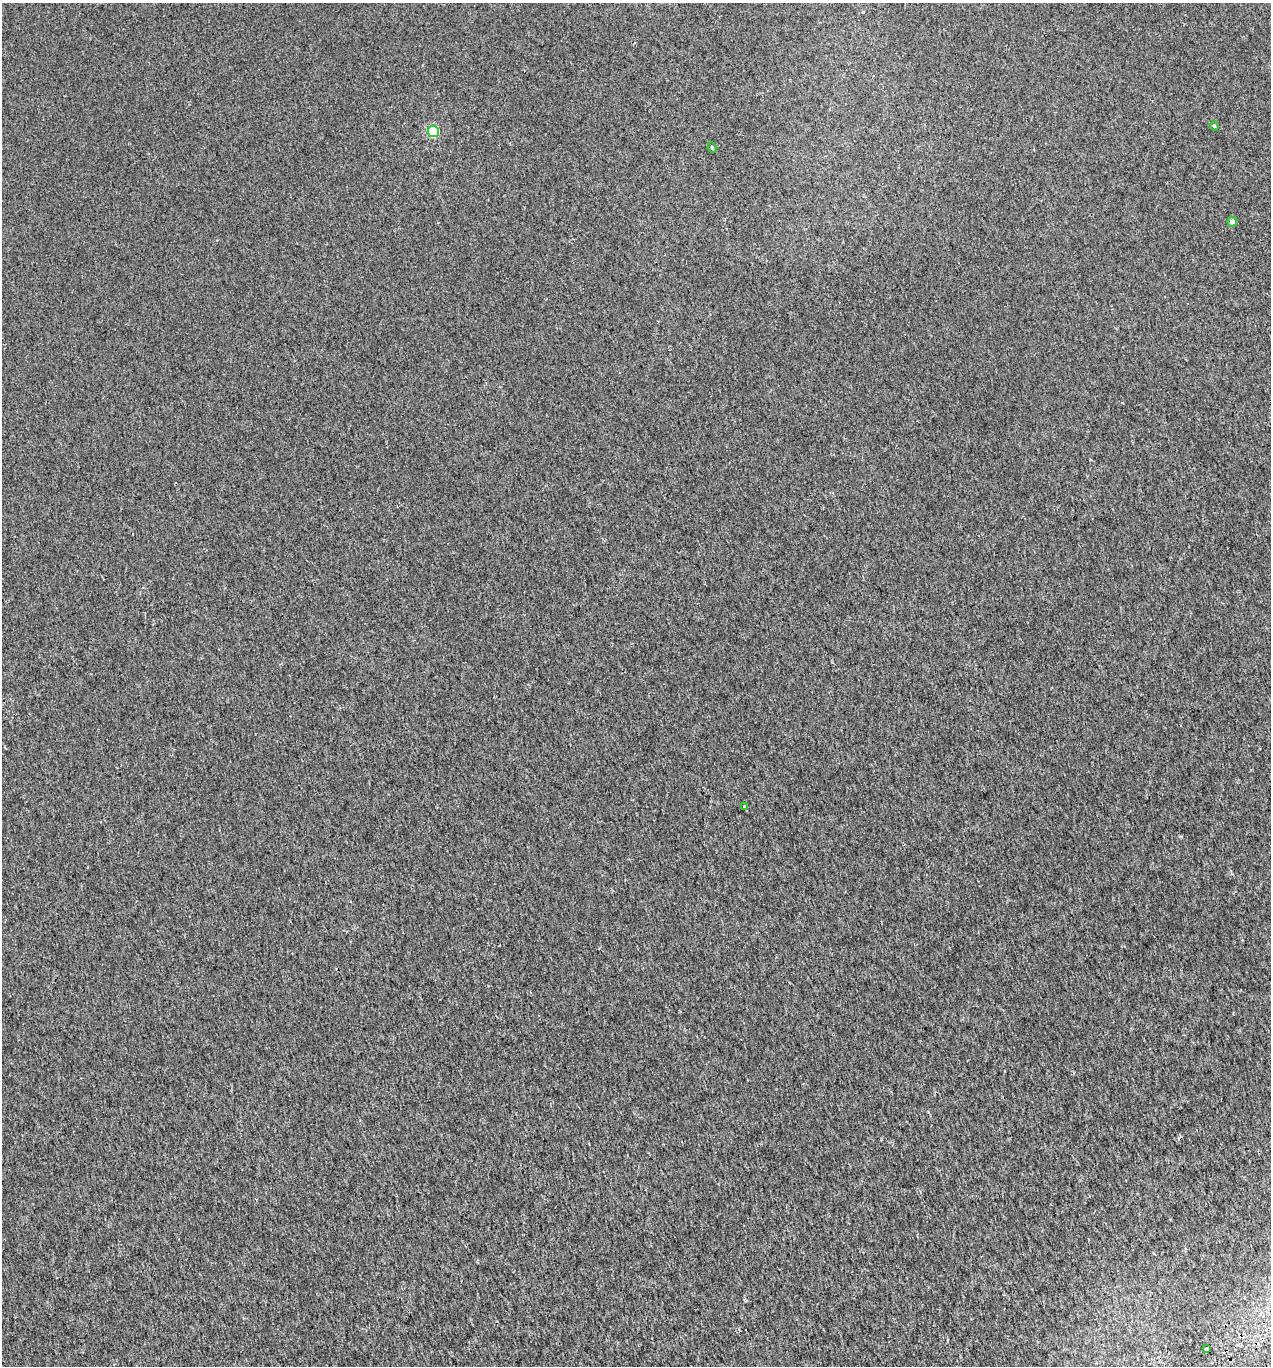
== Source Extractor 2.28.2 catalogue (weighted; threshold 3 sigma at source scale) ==
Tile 6 of 4 x 4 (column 2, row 2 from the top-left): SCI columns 1368-2636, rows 2775-4138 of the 5327 x 5546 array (HDU 1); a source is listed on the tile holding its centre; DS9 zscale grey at full resolution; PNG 1273 x 1368 px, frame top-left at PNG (2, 3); each listed source drawn as its Kron ellipse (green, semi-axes under 4 px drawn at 4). Shown black and unused: <1% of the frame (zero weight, under 2 of 3 exposures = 3% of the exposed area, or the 3 px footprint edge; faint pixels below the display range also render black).
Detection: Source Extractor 2.28.2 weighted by HDU 2 'WHT'; one run over the whole footprint, this tile lists its part. Background 0.00186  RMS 0.0036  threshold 0.0163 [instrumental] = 3 sigma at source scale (4.5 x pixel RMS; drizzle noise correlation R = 1.50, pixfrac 1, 0.0396/0.0396 arcsec/px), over >= 5 px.
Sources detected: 7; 1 cosmic-ray / hot-pixel residue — neither listed nor drawn; the other 6 listed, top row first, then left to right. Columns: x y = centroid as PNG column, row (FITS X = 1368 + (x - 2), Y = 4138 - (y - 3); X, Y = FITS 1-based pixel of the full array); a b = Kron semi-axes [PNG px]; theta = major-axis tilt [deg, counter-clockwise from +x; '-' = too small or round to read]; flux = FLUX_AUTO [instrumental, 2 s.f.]
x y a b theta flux
1214 126 5 4 - 0.46
433 131 6 5 - 26
712 148 5 3 - 0.51
1232 222 5 5 - 1.5
744 806 3 3 - 0.72
1207 1348 3 3 - 1